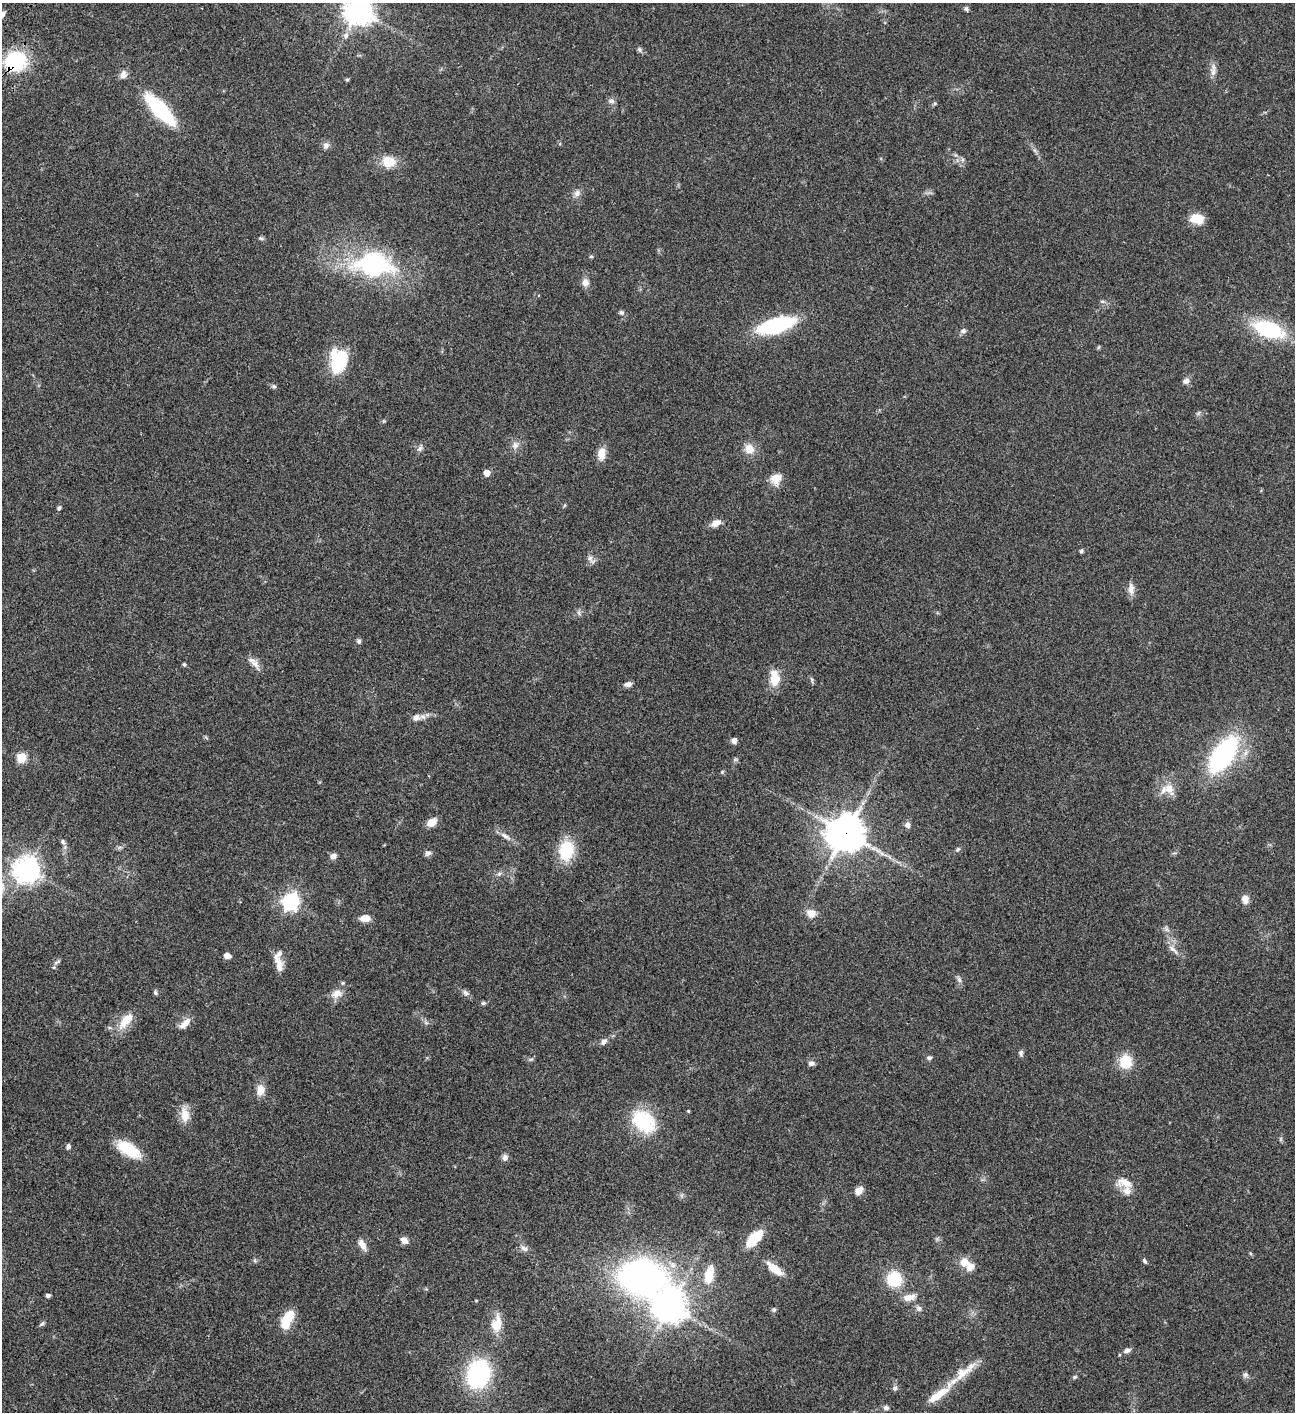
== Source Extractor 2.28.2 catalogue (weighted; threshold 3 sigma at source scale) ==
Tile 11 of 4 x 4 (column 3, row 3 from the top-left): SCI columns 3089-4381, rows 1613-3022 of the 6048 x 6047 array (HDU 1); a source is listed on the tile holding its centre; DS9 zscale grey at full resolution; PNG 1297 x 1414 px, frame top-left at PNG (2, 3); no overlay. Shown black and unused: <1% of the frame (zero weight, under 3 of 4 exposures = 13% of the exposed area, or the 3 px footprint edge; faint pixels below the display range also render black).
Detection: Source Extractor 2.28.2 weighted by HDU 2 'WHT'; one run over the whole footprint, this tile lists its part. Background 0.0644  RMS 0.0059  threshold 0.0263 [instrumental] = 3 sigma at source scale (4.5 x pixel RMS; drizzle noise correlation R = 1.50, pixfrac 1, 0.05/0.05 arcsec/px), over >= 5 px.
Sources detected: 124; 6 inside a brighter listed object's ellipse — not listed separately; the other 118 listed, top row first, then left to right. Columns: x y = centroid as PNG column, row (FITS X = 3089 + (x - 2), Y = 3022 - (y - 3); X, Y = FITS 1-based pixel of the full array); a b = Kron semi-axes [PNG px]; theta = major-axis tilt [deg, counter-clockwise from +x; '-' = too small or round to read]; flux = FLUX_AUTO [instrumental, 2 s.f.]
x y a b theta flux
966 9 7 5 -82 1
359 10 10 9 - 660
2 14 7 5 54 2.2
639 49 6 6 - 1.1
15 61 16 14 20 56
1213 72 12 7 85 2.9
123 75 10 7 78 3.1
347 80 5 4 - 0.72
611 101 9 7 -15 1.8
160 109 28 10 -46 66
326 145 9 8 - 2.3
389 162 17 14 -10 9.4
577 193 10 8 45 2.5
1197 219 12 9 -11 13
261 238 7 4 -18 0.85
591 257 6 4 -1 0.62
372 264 26 17 -7 93
585 282 10 9 - 3.1
1102 301 6 4 -18 0.88
621 312 7 6 - 1.3
776 325 25 10 16 77
1269 329 26 13 -19 50
963 331 7 6 - 1.7
339 361 21 14 83 37
1186 381 9 7 25 2.2
274 386 6 5 - 0.97
515 445 10 9 - 2.9
420 448 10 6 55 1.7
749 449 14 12 -37 5.7
601 454 15 9 88 5.9
487 473 5 5 - 6.5
776 479 14 13 - 6.4
59 508 5 4 - 1.4
716 523 13 7 25 4.2
1081 551 6 5 - 0.86
591 559 15 6 -49 2.2
1131 589 15 8 -87 3.6
579 613 7 4 -71 1.1
359 641 7 6 - 1.2
254 663 22 7 -47 3.7
184 664 5 4 - 0.78
775 679 18 11 -85 9.9
812 680 9 3 -79 0.85
628 684 10 7 11 2.1
416 718 11 9 5 3.2
734 741 6 6 - 2.5
1223 754 27 13 55 110
21 757 5 5 - 27
722 772 5 4 - 0.7
1169 788 15 14 - 6.9
432 822 8 6 32 8.4
908 825 8 6 -65 2.3
846 833 12 12 - 1300
505 836 18 6 -34 3.4
63 842 7 6 - 1.4
957 849 7 5 51 1
566 850 20 14 83 23
428 853 9 6 34 1.6
333 856 8 7 - 2.3
27 869 8 8 - 610
499 874 7 5 44 1.3
1245 899 10 8 -88 3.7
290 901 7 6 - 200
811 913 13 11 -16 4.6
365 918 11 8 -1 4.6
1173 949 19 5 -44 3.1
227 956 6 5 - 3.7
57 962 10 4 26 1.1
279 965 22 9 -77 5.6
959 979 8 6 -73 1.6
343 983 5 5 - 0.71
155 993 7 5 -53 1
466 993 10 6 -35 1.9
337 994 15 10 17 4.9
483 1003 7 5 3 1
125 1021 22 12 61 8.9
185 1023 18 7 42 4.3
426 1023 7 4 -19 1
604 1042 9 6 50 2.2
1021 1053 9 5 83 1.3
929 1058 7 5 -2 1.3
531 1059 7 4 18 0.87
1126 1061 16 15 - 12
811 1063 8 6 2 2
260 1090 14 10 82 5.2
688 1111 3 3 - 0.63
185 1115 20 11 -81 6.9
644 1121 28 20 -41 32
68 1146 6 5 - 1.4
128 1149 27 12 -32 19
505 1157 8 7 - 2.3
1125 1183 24 12 -9 7.4
859 1191 10 8 48 4.2
754 1238 19 9 47 19
404 1240 9 7 -39 3.1
362 1245 15 7 -60 3.5
524 1248 11 7 -18 2.3
1145 1261 7 4 -54 1
965 1262 12 10 -22 6.6
774 1269 24 9 -39 8.1
709 1274 23 11 78 12
642 1277 39 26 -16 210
894 1279 15 14 - 20
48 1296 4 3 - 1.6
909 1297 16 8 10 4.7
670 1306 11 11 - 740
919 1308 8 7 - 1.7
774 1310 6 5 - 1
287 1319 20 9 64 15
42 1324 8 4 44 1
497 1324 23 14 80 8.9
1127 1350 9 6 24 2.1
964 1372 38 12 38 12
478 1374 28 22 71 58
1245 1375 8 7 - 1.5
1075 1377 6 4 27 0.85
895 1388 7 6 - 1.2
886 1408 7 6 - 1.5
Overlapping masked pixels (flux is a lower limit): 2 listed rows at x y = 15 61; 846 833
Isophote crosses this tile's border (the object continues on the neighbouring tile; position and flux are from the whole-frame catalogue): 2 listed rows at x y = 359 10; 2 14